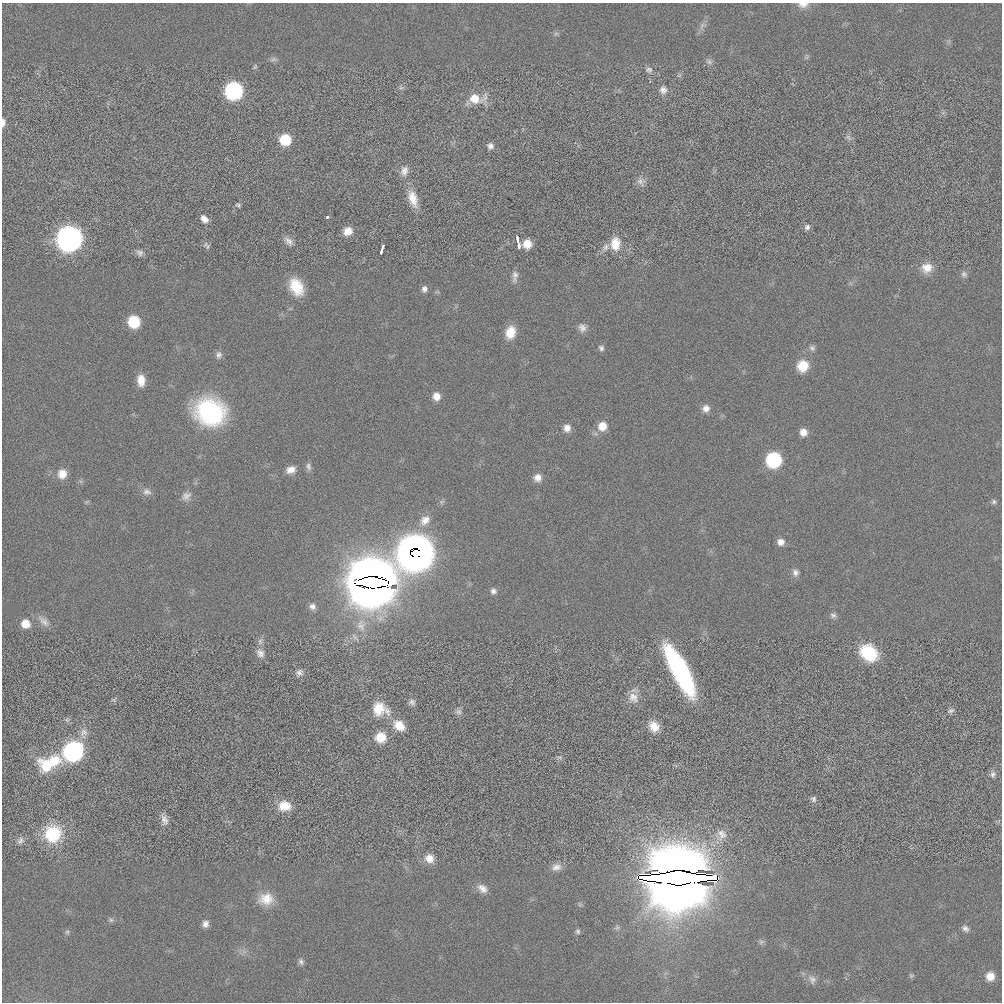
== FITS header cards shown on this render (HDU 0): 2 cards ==
NAXIS1  =                 1000 / length of data axis 1
NAXIS2  =                 1000 / length of data axis 2

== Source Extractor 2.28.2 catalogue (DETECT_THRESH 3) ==
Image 1000 x 1000 px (HDU 0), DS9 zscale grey, 1 PNG px = 1 image px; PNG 1004 x 1004 px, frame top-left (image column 1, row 1000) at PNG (2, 3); no overlay
Background 9.28e-05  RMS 0.005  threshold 0.015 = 3 sigma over >= 5 px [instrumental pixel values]
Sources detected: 109; all 109 listed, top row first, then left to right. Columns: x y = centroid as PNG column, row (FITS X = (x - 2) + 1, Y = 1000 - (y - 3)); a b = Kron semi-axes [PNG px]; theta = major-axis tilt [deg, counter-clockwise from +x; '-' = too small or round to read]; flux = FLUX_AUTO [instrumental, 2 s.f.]
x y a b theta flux
803 5 13 7 3 2
273 59 7 5 1 0.77
709 62 8 6 -45 0.97
649 70 10 7 -7 1.2
401 88 7 4 -17 0.57
663 90 10 10 - 1.9
233 91 9 9 - 96
474 99 11 11 - 5.7
3 122 8 4 88 1.7
848 137 9 4 -55 0.94
285 140 8 8 - 15
490 146 7 7 - 1.3
404 171 13 10 74 2.2
640 181 10 9 - 1.7
413 199 22 10 -72 4.9
238 205 6 4 -22 0.56
327 217 3 2 - 0.65
204 219 9 6 -42 2
807 227 7 7 - 1
348 231 9 8 - 3.4
69 238 10 10 - 470
517 239 8 4 -85 1.4
288 241 14 7 -44 1.8
527 244 8 7 - 3.9
615 244 17 12 90 5.5
207 245 11 6 -51 0.85
519 246 5 3 - 1.4
606 247 11 7 64 1.5
382 250 10 3 73 1.3
140 253 10 8 -34 1.2
927 268 14 12 15 4
964 274 9 7 -47 1.1
515 276 15 7 85 1.6
296 287 19 13 -62 8.8
424 289 8 6 84 1.2
134 322 9 8 - 15
582 328 11 9 -60 1.7
510 332 14 10 72 5.4
601 348 7 7 - 0.89
812 348 8 6 -31 0.91
219 355 9 8 - 1.2
803 366 13 12 - 5.8
141 380 12 8 -89 3.9
436 396 9 8 - 2.9
706 408 9 9 - 1.9
210 412 26 22 -23 48
602 426 10 9 - 4.2
567 428 9 8 - 2.2
803 432 8 8 - 2.6
774 460 9 9 - 42
308 466 11 6 -71 1.1
291 470 11 9 21 2.5
62 474 12 11 - 3.3
538 478 10 9 - 2.1
147 492 12 9 -9 1.7
186 496 13 10 33 2
994 502 7 6 - 0.74
425 520 15 12 45 3.6
781 542 8 8 - 2
416 553 16 15 - 760
795 572 10 8 -86 1.5
372 582 27 17 -2 2400
493 591 8 7 - 1.2
312 606 8 8 - 1.5
833 615 9 7 -25 0.99
44 622 16 8 -40 2.2
26 624 9 9 - 4.1
361 625 17 12 -70 4.2
260 653 13 10 -51 2
868 653 19 15 -38 15
680 671 48 13 -62 57
299 672 9 8 - 1.3
633 697 15 13 -48 3.3
412 702 10 8 0 1.1
379 709 18 16 90 7.1
951 711 9 6 18 0.96
459 712 8 8 - 1.1
67 720 7 4 -17 0.55
399 725 16 11 -40 5.1
654 726 14 11 -58 4.1
84 732 12 10 42 2.1
381 737 13 12 - 5
73 751 12 11 - 85
559 757 7 4 -18 0.57
54 760 20 17 13 8.6
46 765 22 17 -32 9.2
993 774 9 7 89 1.2
813 799 8 7 - 0.91
284 806 15 12 -2 5.2
164 820 14 8 -73 2
53 834 19 18 - 16
722 834 16 13 -65 3.8
20 841 11 7 53 1.2
429 858 12 12 - 3.1
556 867 14 9 9 2.2
678 868 33 21 -4 400
677 878 62 9 0 5400
679 887 31 20 6 450
482 888 14 9 -42 2.4
266 899 19 15 8 5.7
111 920 7 6 - 0.71
205 924 8 7 - 1.6
965 928 10 7 -34 1.2
578 931 6 6 - 0.67
67 932 6 5 - 0.58
301 962 10 6 -67 0.96
911 975 6 4 -19 0.48
990 976 10 9 - 3.2
812 979 12 9 -79 1.6
At the frame edge (FLAGS 8, measured only in part): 2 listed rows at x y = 803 5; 3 122